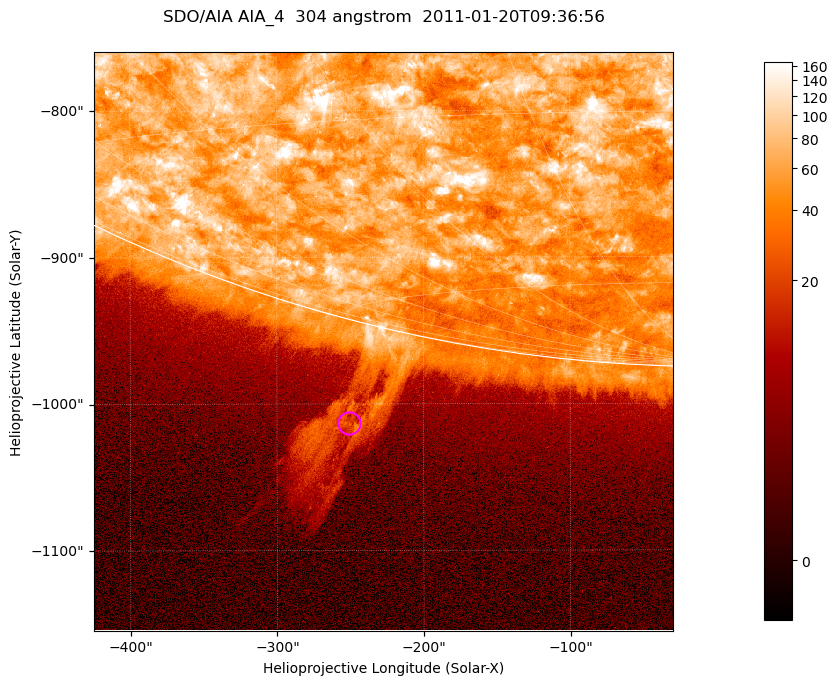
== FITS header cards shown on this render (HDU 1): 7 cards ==
TELESCOP= 'SDO/AIA '           / For AIA: SDO/AIA
INSTRUME= 'AIA_4   '           / For AIA: AIA_ATA1, AIA_ATA2, AIA_ATA3 or AIA_AT
WAVELNTH=                  304 / [angstrom] Wavelength
WAVEUNIT= 'angstrom'           / Wavelength unit: angstrom
DATE-OBS= '2011-01-20T09:36:56.124' / [ISO] Date when observation started; ISO 8
CTYPE1  = 'HPLN-TAN'           / CTYPE1; Typically HPLN
CTYPE2  = 'HPLT-TAN'           / CTYPE2; Typically HPLT

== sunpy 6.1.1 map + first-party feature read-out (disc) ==
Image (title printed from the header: SDO/AIA AIA_4  304 angstrom  2011-01-20T09:36:56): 658 x 658 px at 0.6 arcsec/px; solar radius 975 arcsec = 1625 px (partial field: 2.4% of the solar disc is inside the frame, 46% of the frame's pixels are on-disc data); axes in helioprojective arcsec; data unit not stated in the header (colour bar unlabelled)
Orientation: roll -0.132 deg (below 1 deg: not rotated)
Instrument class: DISC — disc imager (sunpy class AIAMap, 304 A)
Bright regions (active regions / flare kernels): reference = the on-disc median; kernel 5 px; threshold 5 sigma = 113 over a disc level ~60.6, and >= 1.15x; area >= 432 px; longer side >= 8 px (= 4.8 arcsec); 0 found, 0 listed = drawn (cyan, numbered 1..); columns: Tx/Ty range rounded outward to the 2 arcsec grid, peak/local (2 s.f.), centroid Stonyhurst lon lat
Off-limb structures (1.02-1.3 R_sun): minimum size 216 px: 3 found; the strongest spans PA ~165..170 deg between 1.02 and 1.15 R_sun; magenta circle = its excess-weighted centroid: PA ~165 deg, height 1.07 R_sun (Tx ~-250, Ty ~-1014 arcsec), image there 5.4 x the reference